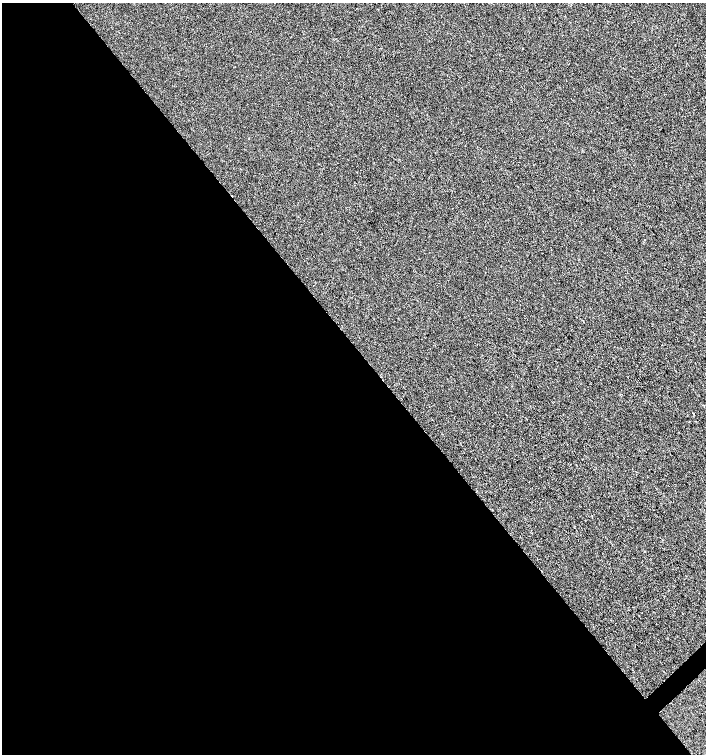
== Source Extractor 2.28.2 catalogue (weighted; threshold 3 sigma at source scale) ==
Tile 9 of 4 x 4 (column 1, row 3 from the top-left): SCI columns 213-1619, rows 1505-3007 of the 5987 x 6019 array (HDU 1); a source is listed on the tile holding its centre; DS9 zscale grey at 2 x 2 block average (1 PNG px = mean of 2 x 2 image px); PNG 708 x 756 px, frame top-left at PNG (2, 3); no overlay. Shown black and unused: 54% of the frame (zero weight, under 2 of 3 exposures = <1% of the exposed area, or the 3 px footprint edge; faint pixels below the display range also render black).
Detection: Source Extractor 2.28.2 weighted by HDU 2 'WHT'; one run over the whole footprint, this tile lists its part. Background -8.51e-04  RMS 0.0041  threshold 0.0186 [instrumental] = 3 sigma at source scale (4.5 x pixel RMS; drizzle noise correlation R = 1.50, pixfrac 1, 0.0396/0.0396 arcsec/px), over >= 5 px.
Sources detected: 4; all 4 listed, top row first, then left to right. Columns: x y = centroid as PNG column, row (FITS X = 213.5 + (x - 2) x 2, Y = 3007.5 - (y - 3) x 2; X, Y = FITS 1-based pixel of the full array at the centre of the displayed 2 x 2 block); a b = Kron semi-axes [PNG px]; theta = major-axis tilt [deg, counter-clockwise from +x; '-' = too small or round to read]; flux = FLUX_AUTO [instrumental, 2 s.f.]
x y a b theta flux
609 189 2 2 - 0.42
583 321 2 2 - 0.7
693 414 2 2 - 0.4
645 551 2 2 - 0.59